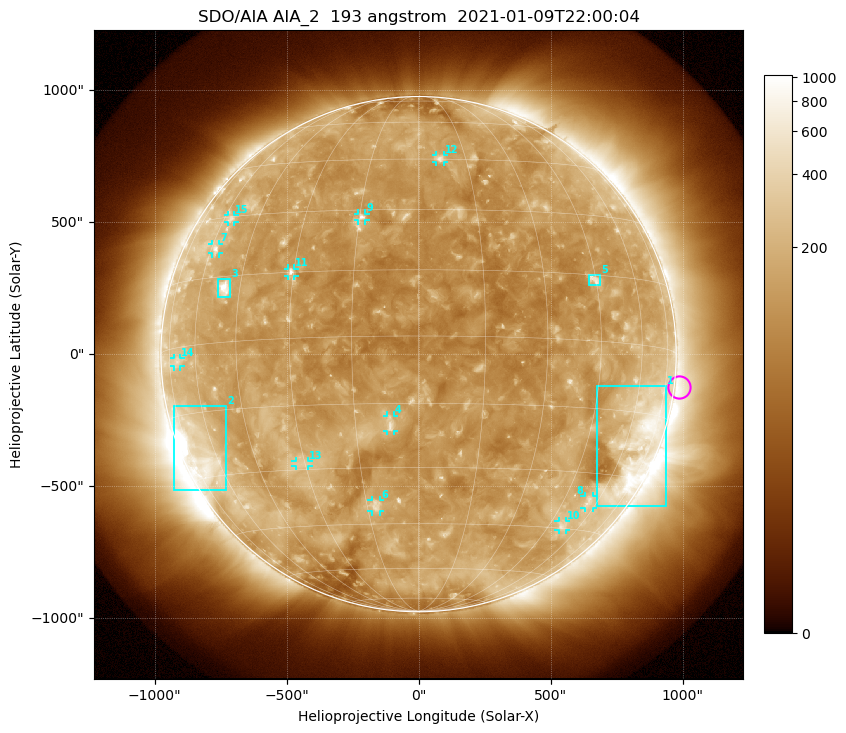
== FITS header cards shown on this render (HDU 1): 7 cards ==
TELESCOP= 'SDO/AIA'
INSTRUME= 'AIA_2'
WAVELNTH=                  193
WAVEUNIT= 'angstrom'
DATE-OBS= '2021-01-09T22:00:04.84'
CTYPE1  = 'HPLN-TAN'
CTYPE2  = 'HPLT-TAN'

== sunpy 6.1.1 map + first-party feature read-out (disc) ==
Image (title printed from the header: SDO/AIA AIA_2  193 angstrom  2021-01-09T22:00:04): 1024 x 1024 px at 2.4 arcsec/px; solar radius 976 arcsec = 407 px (full disc in frame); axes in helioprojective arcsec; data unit not stated in the header (colour bar unlabelled)
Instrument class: DISC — disc imager (sunpy class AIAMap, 193 A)
Bright regions (active regions / flare kernels): reference = the median radial profile (limb darkening/brightening removed); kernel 9 px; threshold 5 sigma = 188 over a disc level ~127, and >= 1.15x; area >= 12 px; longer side >= 10 px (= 24 arcsec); searched inside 0.97 R_sun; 15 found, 15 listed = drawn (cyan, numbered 1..; 11 of them under ~33 arcsec drawn as corner ticks so the feature stays visible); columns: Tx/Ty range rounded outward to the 5 arcsec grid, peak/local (2 s.f.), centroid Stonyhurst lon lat
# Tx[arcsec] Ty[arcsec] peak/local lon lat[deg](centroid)
1 675..940 -575..-120 4.8 +66 -23
2 -930..-730 -515..-195 11 -67 -24
3 -760..-710 215..285 7.2 -50 +12
4 -120..-90 -290..-230 4.6 -7 -20
5 645..690 260..300 3.9 +45 +14
6 -180..-145 -595..-555 3.7 -12 -40
7 -785..-755 380..420 3.5 -58 +22
8 625..660 -585..-535 2.8 +56 -37
9 -230..-200 505..535 4.7 -14 +28
10 530..560 -665..-630 2.9 +51 -44
11 -495..-470 295..325 4.5 -31 +15
12 65..95 730..755 3.8 +7 +45
13 -465..-415 -425..-405 2.8 -31 -29
14 -930..-900 -45..-15 2.3 -70 -3
15 -725..-695 500..525 2.8 -57 +29
Off-limb structures (1.02-1.3 R_sun): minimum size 162 px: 2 found; the strongest spans PA ~210..325 deg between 1.02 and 1.3 R_sun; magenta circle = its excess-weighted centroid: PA ~265 deg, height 1.02 R_sun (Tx ~990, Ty ~-125 arcsec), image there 1.7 x the reference